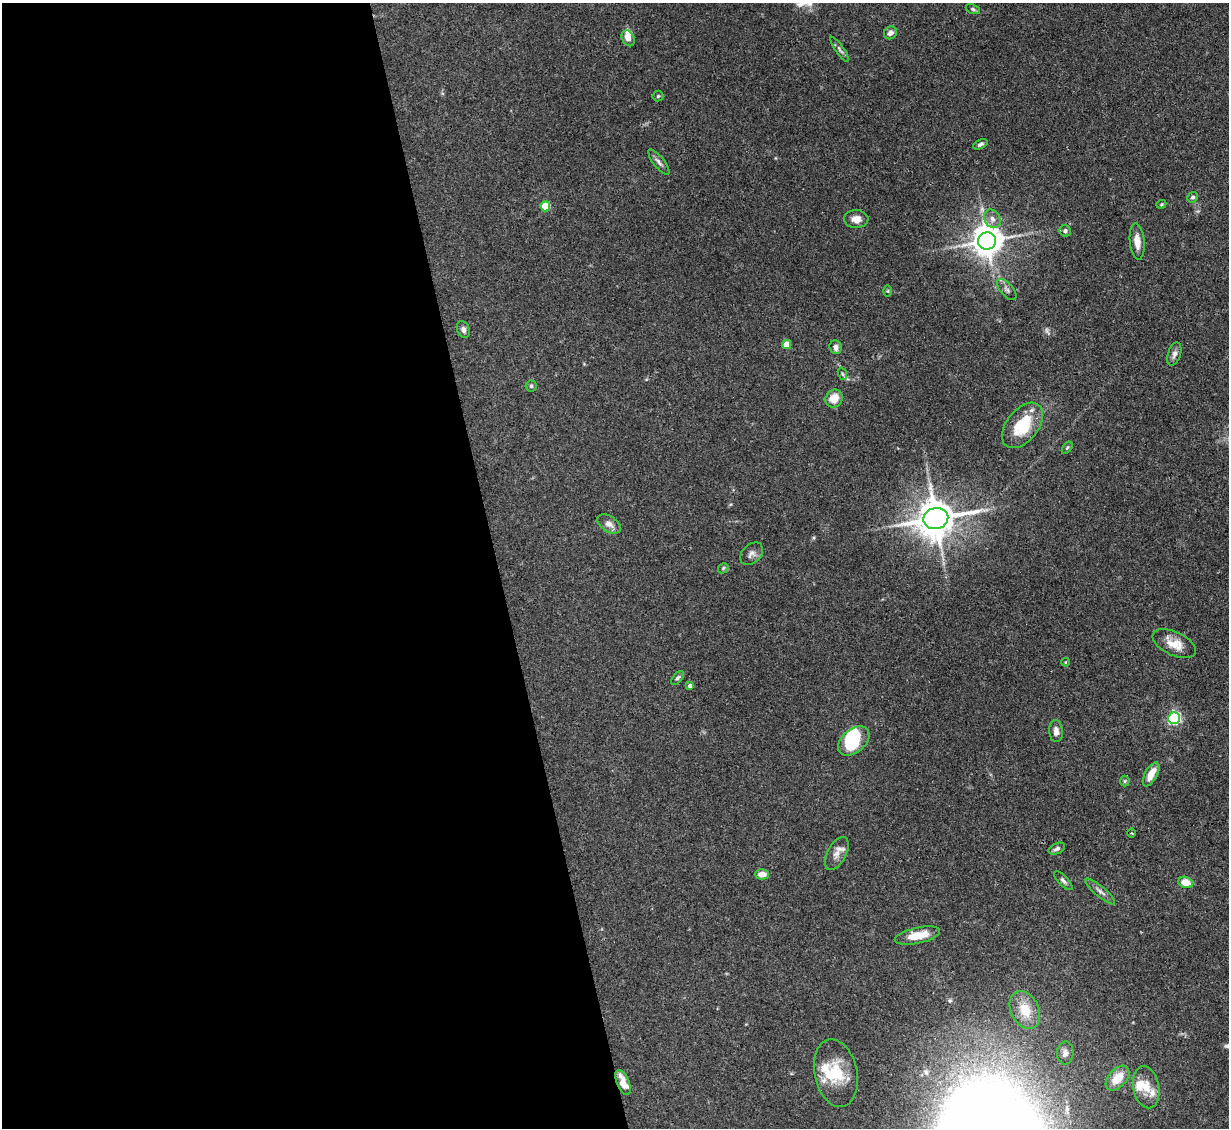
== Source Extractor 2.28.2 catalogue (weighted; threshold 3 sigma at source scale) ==
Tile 9 of 4 x 4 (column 1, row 3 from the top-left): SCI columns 1-1227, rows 1375-2500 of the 4909 x 4883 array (HDU 1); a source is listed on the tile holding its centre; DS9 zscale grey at full resolution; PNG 1231 x 1130 px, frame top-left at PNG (2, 3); each listed source drawn as its Kron ellipse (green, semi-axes under 4 px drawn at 4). Shown black and unused: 40% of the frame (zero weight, under 3 of 4 exposures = <1% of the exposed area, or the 3 px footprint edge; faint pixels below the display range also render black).
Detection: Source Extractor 2.28.2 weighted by HDU 2 'WHT'; one run over the whole footprint, this tile lists its part. Background 0.142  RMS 0.0044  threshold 0.0199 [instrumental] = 3 sigma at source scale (4.5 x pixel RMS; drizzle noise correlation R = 1.50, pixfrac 1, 0.05/0.05 arcsec/px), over >= 5 px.
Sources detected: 61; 1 too faint to see at this stretch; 2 inside a brighter object's white glare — neither listed nor drawn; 5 inside a brighter listed object's ellipse — not listed separately; the other 53 listed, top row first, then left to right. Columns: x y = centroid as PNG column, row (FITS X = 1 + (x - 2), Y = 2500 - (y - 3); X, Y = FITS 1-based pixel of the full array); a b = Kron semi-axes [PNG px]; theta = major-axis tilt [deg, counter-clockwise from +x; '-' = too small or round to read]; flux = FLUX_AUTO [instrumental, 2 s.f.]
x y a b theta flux
973 9 7 4 -22 0.74
890 33 7 6 - 1.9
628 38 8 6 -63 2.9
840 49 15 4 -55 1.1
658 96 5 5 - 0.69
980 144 8 4 23 1.1
659 162 16 5 -52 1.7
1193 197 6 5 - 0.85
1161 204 5 4 - 0.52
545 206 5 5 - 15
856 219 12 9 -1 3.6
992 219 10 8 -58 2.4
1065 231 6 5 - 1.3
987 241 9 8 - 750
1137 241 18 7 -84 4.6
1007 289 13 6 -49 1.6
888 291 5 4 - 0.47
463 329 9 6 -68 1.5
787 344 4 4 - 8.4
836 347 7 6 - 1.9
1174 354 12 6 73 1.9
842 374 6 4 -70 0.61
531 386 5 5 - 0.73
834 399 9 8 - 6.6
1023 425 26 16 51 18
1067 448 7 3 54 0.56
936 518 12 10 13 1200
609 524 13 7 -35 2.9
752 554 13 9 42 2.2
723 568 6 4 47 0.59
1174 644 23 11 -25 6.7
1065 662 4 3 - 0.35
677 678 8 4 51 0.95
690 686 4 4 - 1.2
1174 718 6 6 - 73
1056 731 11 7 -86 2.3
854 741 18 11 41 21
1151 774 13 6 62 5.3
1125 781 5 5 - 0.55
1132 833 5 3 - 0.49
1057 849 9 5 25 1.2
837 853 18 9 62 3.5
762 874 7 5 1 3.6
1063 881 12 5 -45 1.2
1186 882 7 5 -18 7.3
1100 891 19 5 -40 2.2
917 936 23 8 12 7.7
1025 1010 20 14 -63 9.6
1065 1053 11 8 87 2.2
836 1073 34 21 -78 17
1117 1078 14 9 48 6.9
623 1082 13 6 -67 6.4
1146 1087 21 13 -79 6.1
Overlapping masked pixels (flux is a lower limit): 1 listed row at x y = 623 1082